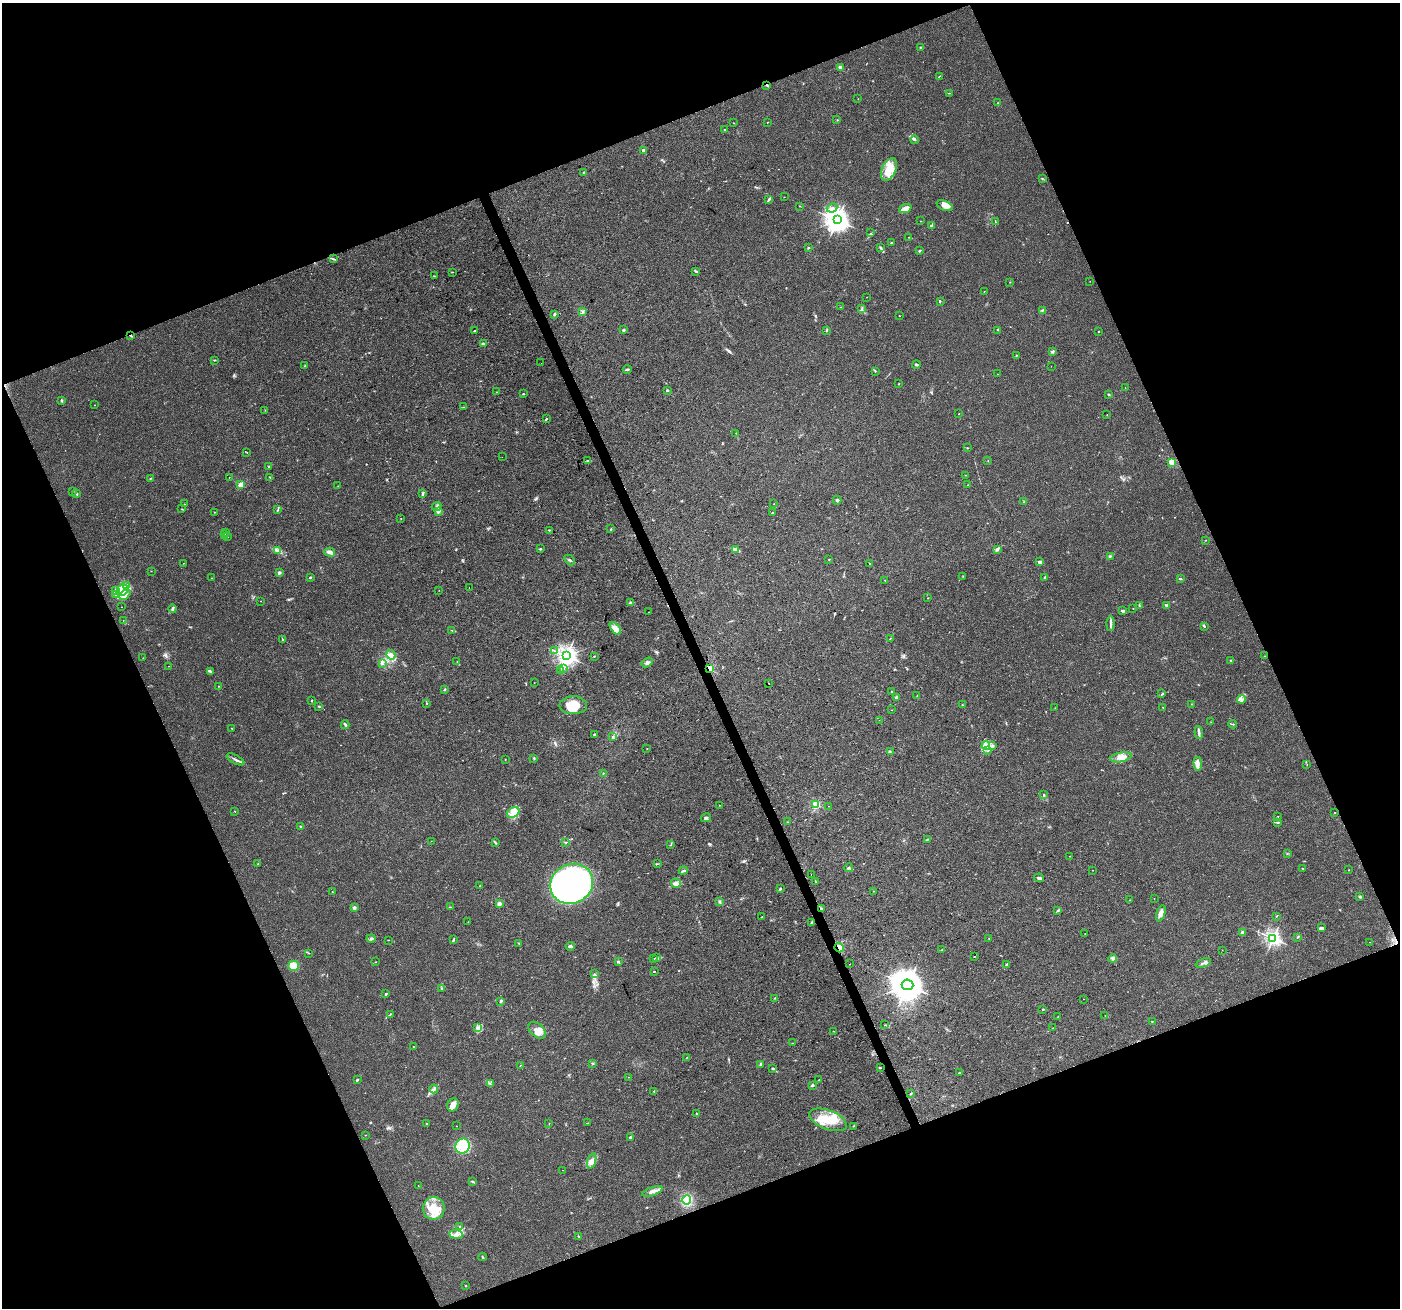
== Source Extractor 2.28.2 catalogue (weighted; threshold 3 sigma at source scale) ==
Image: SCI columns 3-5594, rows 141-5363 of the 5594 x 5446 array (HDU 1 of 3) = the unmasked area's bounding box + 8 px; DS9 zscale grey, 4 x 4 block average (1 PNG px = mean of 4 x 4 image px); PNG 1402 x 1310 px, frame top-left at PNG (2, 3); each listed source drawn as its Kron ellipse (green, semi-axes under 4 px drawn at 4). Shown black and unused: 43% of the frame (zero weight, under 3 of 4 exposures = <1% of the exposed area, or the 3 px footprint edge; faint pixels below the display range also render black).
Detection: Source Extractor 2.28.2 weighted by HDU 2 'WHT'. Background 0.0402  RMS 0.0038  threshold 0.0172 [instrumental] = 3 sigma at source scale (4.5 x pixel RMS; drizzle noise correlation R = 1.50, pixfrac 1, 0.0396/0.0396 arcsec/px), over >= 5 px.
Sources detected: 399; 2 too faint to see at this stretch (4 x 4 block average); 1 inside a brighter object's white glare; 3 cosmic-ray / hot-pixel residue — neither listed nor drawn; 11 coinciding with a brighter row at this scale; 41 inside a brighter listed object's ellipse — not listed separately; the other 341 listed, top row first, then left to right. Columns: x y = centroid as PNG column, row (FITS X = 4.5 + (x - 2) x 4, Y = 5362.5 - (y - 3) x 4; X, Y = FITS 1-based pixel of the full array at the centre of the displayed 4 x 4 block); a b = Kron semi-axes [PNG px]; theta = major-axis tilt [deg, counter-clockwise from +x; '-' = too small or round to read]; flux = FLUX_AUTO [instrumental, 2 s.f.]
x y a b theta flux
920 47 2 2 - 1.1
840 67 4 3 - 6.3
939 76 2 2 - 0.92
767 85 2 2 - 2.2
949 93 2 2 - 0.93
858 99 2 2 - 0.64
998 103 2 2 - 0.66
837 120 2 2 - 1.1
767 122 2 2 - 0.82
734 123 2 2 - 0.67
724 129 2 2 - 0.99
914 140 4 3 - 3.5
643 150 2 2 - 18
889 169 12 7 64 35
584 172 2 2 - 2.5
1042 179 2 2 - 0.9
784 197 2 2 - 0.63
768 199 2 2 - 1.5
800 206 2 2 - 0.98
944 206 8 4 -23 12
832 208 5 3 - 5.9
905 209 6 3 21 24
837 220 4 3 - 2200
920 221 2 2 - 0.62
995 222 2 2 - 0.93
931 225 3 2 - 2.6
871 233 2 2 - 0.62
909 237 2 2 - 1.1
892 243 2 2 - 2.9
880 247 3 2 - 1.8
808 248 2 2 - 4.8
920 250 3 2 - 1.6
334 259 3 2 - 2.1
696 271 4 2 - 2.5
452 272 2 2 - 1.4
435 276 2 2 - 1
1090 281 2 2 - 0.38
1010 282 2 2 - 0.54
984 291 2 2 - 0.75
867 297 2 2 - 0.48
940 301 2 2 - 1.2
841 307 2 2 - 0.83
862 309 2 2 - 1.1
583 311 3 2 - 2.1
1042 311 3 2 - 1.5
554 315 3 2 - 2.3
899 316 2 2 - 1
623 330 2 2 - 13
998 330 4 2 - 1.3
475 331 2 2 - 4.3
826 331 3 2 - 1.7
1099 331 2 2 - 1
131 336 4 2 - 2.2
483 344 3 2 - 2.6
1052 352 3 2 - 4
1016 356 2 2 - 0.71
214 360 2 2 - 1.4
541 363 2 2 - 0.39
916 364 4 3 - 2.9
305 366 2 2 - 1.2
1051 366 2 2 - 0.39
627 369 4 2 - 3.4
875 372 2 2 - 0.74
997 374 2 2 - 1.1
899 384 2 2 - 0.91
1125 387 2 2 - 0.71
667 390 2 2 - 8.9
497 392 2 2 - 0.77
523 394 2 2 - 1.6
1109 394 3 2 - 2.1
61 400 2 2 - 3.5
95 405 2 2 - 0.67
464 407 3 2 - 1.1
265 410 2 2 - 0.98
959 414 2 2 - 0.57
1107 415 2 2 - 0.7
546 419 3 2 - 2.1
736 433 2 2 - 0.5
967 448 2 2 - 1.2
247 452 2 2 - 0.66
502 457 2 2 - 0.28
587 460 2 2 - 0.92
988 461 2 2 - 0.72
1172 462 2 2 - 110
269 466 2 2 - 2.4
965 475 2 2 - 0.47
229 477 2 2 - 0.68
270 477 3 2 - 1.7
151 478 2 2 - 1.4
241 485 2 2 - 76
968 485 2 2 - 1.2
338 486 2 2 - 0.58
72 491 2 2 - 0.98
423 493 4 3 - 3.1
77 494 3 2 - 2.1
837 500 4 2 - 2.8
1024 502 2 2 - 1.5
184 504 2 2 - 1.3
774 504 2 2 - 0.55
437 506 5 3 - 5.6
182 509 2 2 - 1.1
278 510 3 2 - 1.9
214 512 2 2 - 0.8
438 512 3 3 - 3.8
772 513 2 2 - 1.4
401 518 2 2 - 0.53
611 529 3 2 - 1.4
549 530 2 2 - 1.7
226 532 2 2 - 0.53
224 534 3 2 - 2.1
227 537 2 2 - 1.9
1206 540 2 2 - 0.68
540 549 2 2 - 2
997 549 4 3 - 4.6
277 550 3 3 - 4.3
735 550 4 2 - 3.8
330 552 5 3 - 10
1110 556 4 2 - 2.4
829 559 2 2 - 1.2
570 560 6 2 -45 3.3
1040 562 4 2 - 6.2
183 563 2 2 - 0.68
870 564 2 2 - 3.4
151 571 2 2 - 0.83
279 572 4 2 - 3.2
963 576 2 2 - 0.9
310 577 2 2 - 2.9
212 578 2 2 - 0.58
1044 578 3 3 - 4
1180 579 3 2 - 3
885 580 2 2 - 0.68
127 585 3 3 - 4.3
469 588 2 2 - 1.8
115 590 4 2 - 3.5
122 590 6 5 - 17
439 590 2 2 - 0.44
116 595 4 2 - 4
125 595 6 4 44 9.9
928 598 2 2 - 1.1
260 601 2 2 - 0.52
631 603 4 3 - 6
1139 605 2 2 - 1.5
1167 605 4 2 - 4
121 607 2 2 - 0.65
1133 608 2 2 - 0.5
173 609 4 2 - 4.4
1123 611 4 2 - 6.5
649 612 2 2 - 0.52
123 620 2 2 - 0.63
1110 624 7 2 89 5
1204 626 2 2 - 1.6
615 628 7 3 -50 11
452 630 2 2 - 1.1
890 638 2 2 - 0.94
283 640 2 2 - 1.4
554 651 2 2 - 1
391 655 5 4 - 7.8
566 656 3 3 - 1300
594 656 2 2 - 1.5
1265 656 2 2 - 1.3
143 658 2 2 - 0.49
1231 660 3 2 - 1.5
457 661 2 2 - 0.63
647 662 6 2 34 4.6
382 664 2 2 - 1.7
168 666 2 2 - 0.52
709 668 3 2 - 74
563 669 2 2 - 2.1
210 671 3 3 - 2.7
560 671 2 2 - 0.96
534 683 2 2 - 0.52
768 683 2 2 - 2.4
218 686 2 2 - 0.86
444 690 3 2 - 2.2
892 692 2 2 - 1.6
1162 694 3 2 - 2.3
917 696 2 2 - 0.66
896 697 2 2 - 18
1242 699 4 4 - 5.9
312 700 2 2 - 1.8
427 704 2 2 - 0.84
1191 704 2 2 - 0.83
573 705 14 9 1 37
962 705 2 2 - 1.4
319 707 2 2 - 1.3
1163 707 2 2 - 0.77
1055 708 2 2 - 0.5
892 710 2 2 - 0.63
879 720 2 2 - 0.54
1211 722 2 2 - 0.52
1232 724 4 2 - 2
345 725 4 2 - 2.9
232 729 2 2 - 1.5
1199 733 6 3 -84 5.5
594 734 3 2 - 2.1
613 736 3 2 - 1.4
986 745 4 4 - 8.1
992 745 3 2 - 1.5
647 749 2 2 - 0.78
988 751 3 2 - 1.6
890 752 2 2 - 1.7
1121 757 11 4 11 19
534 758 3 2 - 2.2
236 759 10 2 -29 6.1
505 759 2 2 - 0.8
1198 764 7 4 -84 9
1307 765 2 2 - 0.55
603 773 2 2 - 1
1044 795 3 2 - 2
816 804 2 2 - 170
720 805 3 2 - 1.1
829 806 2 2 - 0.47
235 811 2 2 - 1.5
513 813 7 5 35 14
1334 813 2 2 - 1.1
1278 816 2 2 - 1.2
706 818 5 4 - 5.4
788 822 2 2 - 1.4
1277 823 2 2 - 1.1
301 826 3 2 - 1.8
927 839 3 2 - 1.9
431 841 2 2 - 0.47
565 842 4 2 - 1.8
496 843 3 2 - 1.9
671 845 2 2 - 1.1
1287 853 2 2 - 0.86
1070 856 2 2 - 0.61
258 864 2 2 - 1.5
657 864 3 2 - 1.4
848 868 4 2 - 2.8
1303 868 3 2 - 1.1
1093 870 2 2 - 0.62
1349 870 2 2 - 0.89
683 871 4 2 - 3.7
811 874 2 2 - 6
1039 878 5 3 - 5.2
816 882 2 2 - 0.64
676 883 5 4 - 7.3
572 884 22 19 29 1100
480 886 2 2 - 1.3
780 889 3 2 - 2.6
332 891 2 2 - 0.83
874 891 2 2 - 0.74
1360 897 3 2 - 2.1
1154 899 2 2 - 0.54
1130 900 2 2 - 0.43
720 901 2 2 - 1.9
499 904 2 2 - 40
450 907 3 2 - 1.7
354 908 2 2 - 9.3
821 909 3 2 - 2.6
1057 911 3 2 - 2.2
1161 913 8 4 71 11
1276 916 2 2 - 1.2
762 917 2 2 - 0.94
468 922 2 2 - 0.45
811 923 2 2 - 1.2
1322 928 4 2 - 5.7
1242 932 2 2 - 5.1
1085 934 2 2 - 0.91
1297 937 2 2 - 0.88
371 938 4 3 - 3.9
989 938 2 2 - 0.73
1273 938 2 2 - 770
388 940 2 2 - 0.66
453 940 3 2 - 3.5
1369 942 2 2 - 0.53
519 943 2 2 - 1.9
570 946 4 2 - 3.4
839 948 5 2 - 6.2
942 950 2 2 - 1.3
1222 950 2 2 - 0.48
309 953 2 2 - 0.74
974 956 2 2 - 1.1
656 958 4 2 - 2.4
1113 958 4 3 - 4.6
653 959 3 2 - 2.2
376 962 2 2 - 0.71
618 962 3 2 - 3.1
1203 963 8 2 22 4.6
850 964 2 2 - 4.3
1007 964 4 2 - 2.4
293 966 5 5 - 24
654 971 2 2 - 3.1
594 974 2 2 - 1.3
908 985 6 5 - 5900
442 988 2 2 - 1.1
386 994 4 2 - 2.1
775 998 3 2 - 1.7
1084 999 2 2 - 0.69
501 1001 3 2 - 3.6
1043 1009 2 2 - 4.9
390 1014 3 2 - 1.7
1105 1015 2 2 - 1.1
1058 1016 2 2 - 0.63
1152 1021 2 2 - 1.1
885 1025 2 2 - 1.4
478 1028 3 3 - 5.5
1053 1028 2 2 - 0.88
537 1030 10 6 -44 25
833 1031 2 2 - 0.83
793 1043 2 2 - 0.88
414 1047 3 2 - 1.2
687 1058 2 2 - 0.61
592 1063 3 2 - 1.3
520 1065 2 2 - 1.2
760 1065 3 2 - 2.3
880 1068 2 2 - 2.1
773 1069 2 2 - 3.5
959 1073 2 2 - 1.5
629 1077 2 2 - 0.53
357 1080 3 2 - 2.7
819 1080 2 2 - 0.89
490 1084 2 2 - 0.93
812 1085 4 2 - 3.7
434 1089 4 3 - 5.4
654 1091 3 2 - 2.4
911 1094 3 2 - 2.6
453 1105 7 5 56 16
696 1113 2 2 - 1.2
828 1120 20 9 -21 57
426 1123 2 2 - 1.2
588 1123 3 2 - 1.4
549 1124 2 2 - 0.74
456 1126 2 2 - 0.52
853 1126 2 2 - 0.79
365 1135 2 2 - 0.93
630 1137 2 2 - 3.7
462 1146 8 7 - 34
592 1161 8 4 72 11
562 1170 2 2 - 0.49
472 1181 3 2 - 2.2
418 1186 2 2 - 0.83
652 1191 11 3 20 11
687 1200 5 4 - 63
434 1208 11 11 - 40
460 1226 2 2 - 2.4
456 1234 7 3 -7 8.6
578 1236 4 2 - 1.3
482 1257 4 2 - 2.3
466 1285 2 2 - 1.7
Overlapping masked pixels (flux is a lower limit): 5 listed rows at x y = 767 85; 131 336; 709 668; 821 909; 839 948
Diffuse or blended objects may show on this block-average render without a row.